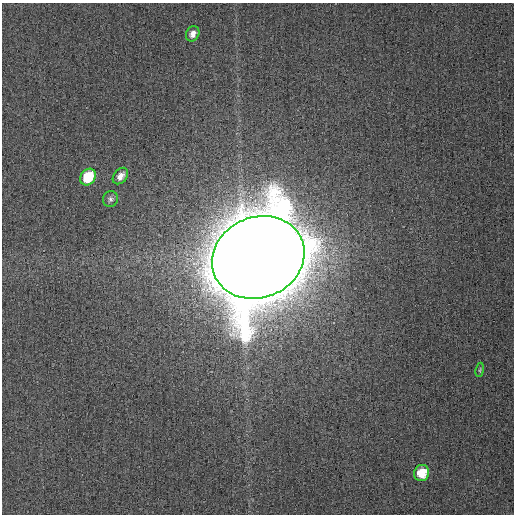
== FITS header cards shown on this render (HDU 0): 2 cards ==
NAXIS1  =                  512
NAXIS2  =                  512

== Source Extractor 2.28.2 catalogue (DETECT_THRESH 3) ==
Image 512 x 512 px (HDU 0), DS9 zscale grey, 1 PNG px = 1 image px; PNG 516 x 516 px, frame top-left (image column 1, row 512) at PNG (2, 3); each listed source drawn as its Kron ellipse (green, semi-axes under 4 px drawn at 4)
Background 0.00162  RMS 0.0033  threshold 0.00991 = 3 sigma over >= 5 px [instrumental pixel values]
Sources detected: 7; all 7 listed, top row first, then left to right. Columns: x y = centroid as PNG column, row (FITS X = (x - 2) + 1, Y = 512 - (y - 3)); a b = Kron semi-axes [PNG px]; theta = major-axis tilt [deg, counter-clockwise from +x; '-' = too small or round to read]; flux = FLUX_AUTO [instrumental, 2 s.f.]
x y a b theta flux
193 34 8 6 59 1.5
120 176 9 6 51 1.6
88 177 9 7 53 12
110 199 8 7 - 0.68
258 257 47 40 22 8600
480 370 7 3 81 0.3
422 473 8 7 - 5.6